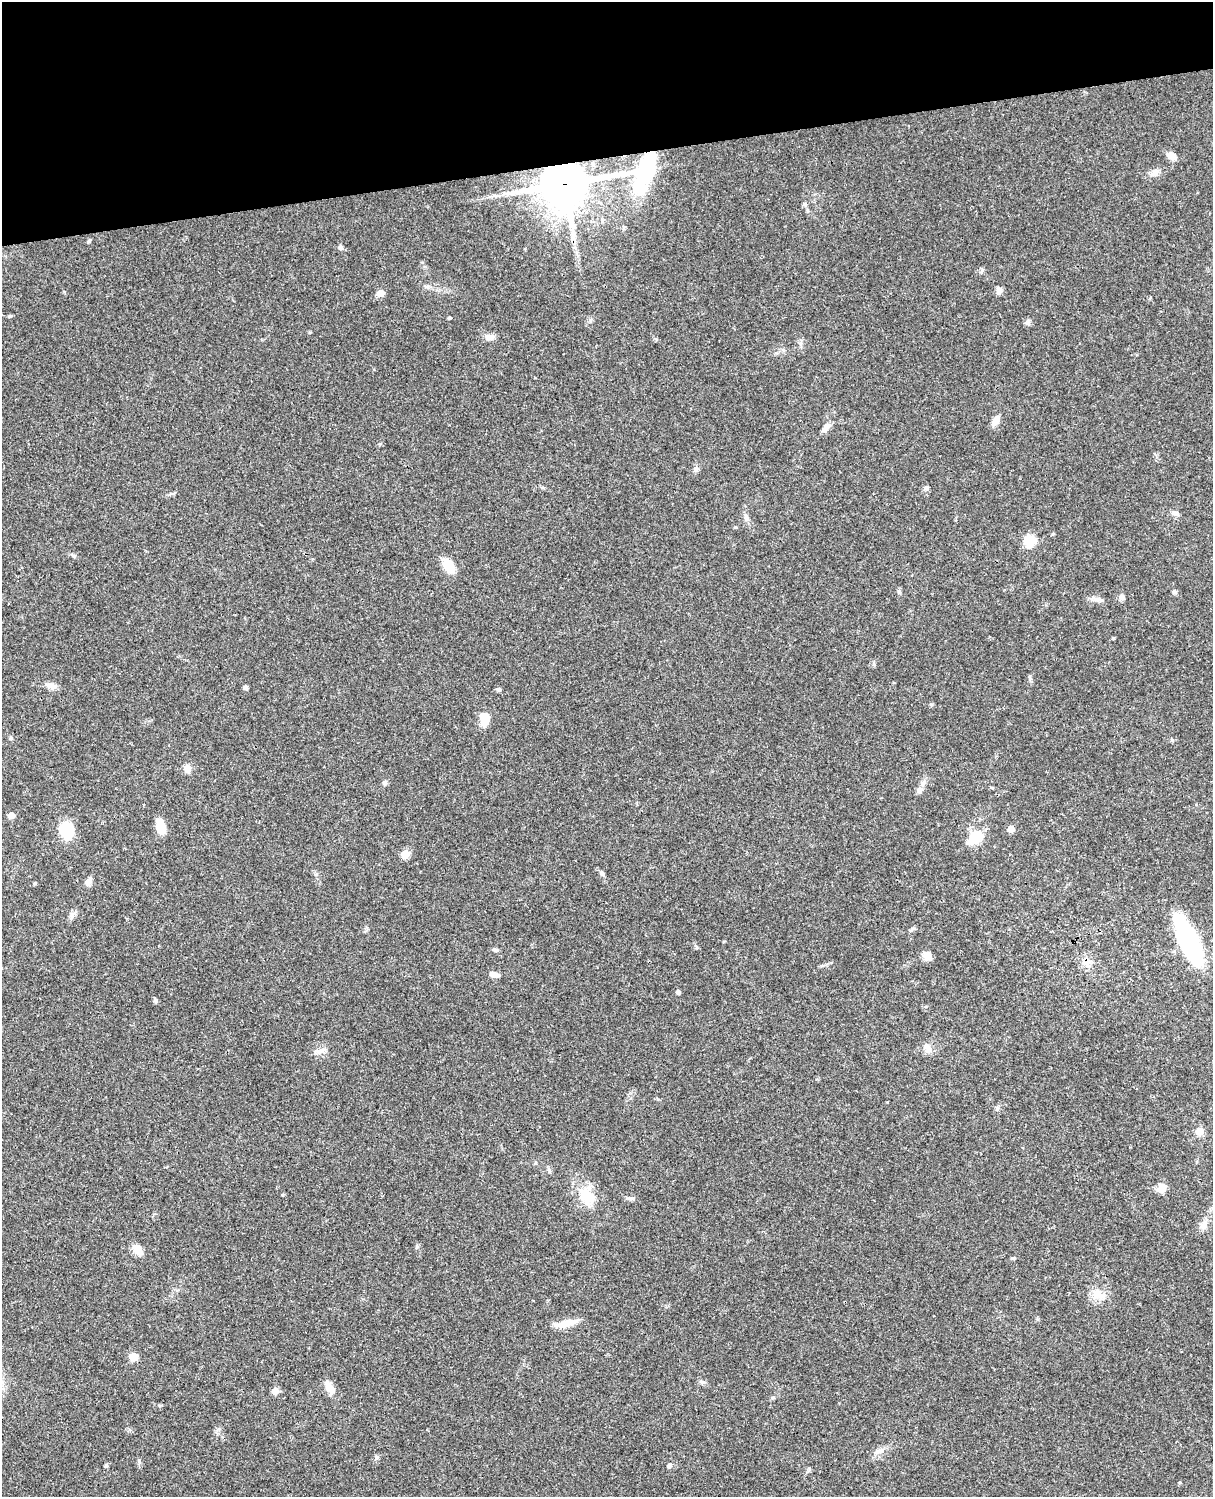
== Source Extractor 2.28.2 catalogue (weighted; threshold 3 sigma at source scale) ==
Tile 3 of 4 x 3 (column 3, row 1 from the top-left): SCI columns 2545-3755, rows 3267-4761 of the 5085 x 4926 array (HDU 1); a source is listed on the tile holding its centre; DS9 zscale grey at full resolution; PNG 1215 x 1499 px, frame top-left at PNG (2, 2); no overlay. Shown black and unused: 10% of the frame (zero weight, under 3 of 4 exposures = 6% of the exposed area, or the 3 px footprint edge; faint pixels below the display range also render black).
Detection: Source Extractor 2.28.2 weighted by HDU 2 'WHT'; one run over the whole footprint, this tile lists its part. Background 0.0752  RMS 0.0058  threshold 0.0259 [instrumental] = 3 sigma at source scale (4.5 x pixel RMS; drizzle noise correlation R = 1.50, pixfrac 1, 0.05/0.05 arcsec/px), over >= 5 px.
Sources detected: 73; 1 long thin detection or spike segment (spike, bleed or trail) — not listed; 1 inside a brighter listed object's ellipse — not listed separately; the other 71 listed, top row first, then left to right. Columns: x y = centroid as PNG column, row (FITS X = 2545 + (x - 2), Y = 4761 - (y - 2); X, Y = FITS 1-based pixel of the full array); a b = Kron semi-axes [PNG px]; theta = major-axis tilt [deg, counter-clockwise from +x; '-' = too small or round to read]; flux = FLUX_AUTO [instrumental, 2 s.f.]
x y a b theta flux
1172 156 12 9 -32 3.3
1155 173 11 8 62 3.1
565 184 33 14 10 2300
805 204 6 6 - 1.1
89 241 5 4 - 0.77
340 247 8 6 -44 1.3
427 286 8 4 0 1.2
999 291 8 7 - 2.3
381 293 5 5 - 8
10 316 5 5 - 0.8
449 318 4 3 - 0.71
1027 322 7 6 - 2.1
489 337 13 8 7 3.3
996 421 14 7 62 3.7
825 428 13 6 54 3
696 469 8 6 74 1.7
926 488 6 5 - 1.3
1175 513 11 5 -13 1.6
746 518 8 6 -89 1.8
1030 541 6 6 - 39
449 566 15 9 -52 11
1174 592 5 5 - 1.2
1122 597 7 7 - 1.7
1096 599 14 6 -7 2.6
51 686 13 7 -10 3.5
245 688 4 4 - 2
499 689 5 5 - 1
931 704 6 4 -2 0.71
484 720 11 9 -87 9.8
11 738 5 5 - 0.78
188 769 10 8 -56 3.1
385 783 7 6 - 1.3
923 783 9 7 50 2.2
11 815 5 5 - 4.6
160 827 13 8 -75 11
1011 829 5 5 - 6
67 830 15 12 -73 21
975 837 18 12 39 14
405 854 10 9 - 4.3
602 873 7 5 -34 1.1
316 874 5 5 - 0.99
88 882 9 8 - 2.5
35 883 4 4 - 0.75
72 915 12 7 61 2.3
912 929 9 4 35 1
1189 941 51 17 -66 75
495 950 8 5 -12 1.1
927 956 10 9 - 4.1
1086 963 11 6 -4 3.2
494 974 11 5 -14 3.9
678 992 4 4 - 1.7
155 1000 7 5 -64 1.1
927 1048 15 9 -74 3.8
321 1051 12 5 23 2.4
997 1108 7 5 86 1.2
1199 1131 6 6 - 8.2
1161 1188 14 9 35 4.2
587 1197 24 18 -51 14
631 1198 10 4 5 1.3
1204 1225 13 8 69 3.4
138 1250 13 8 -55 6.7
1013 1258 5 4 - 0.72
1097 1295 16 13 19 6.9
566 1323 31 7 12 7.3
133 1357 7 7 - 7
702 1382 8 5 -10 1.4
329 1388 18 8 -59 6.2
275 1391 5 5 - 6.1
879 1451 16 6 25 3.2
669 1465 6 5 - 1.5
106 1466 5 4 - 0.95
Overlapping masked pixels (flux is a lower limit): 1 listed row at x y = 565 184
Isophote crosses this tile's border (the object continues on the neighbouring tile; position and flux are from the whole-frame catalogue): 1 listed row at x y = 1189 941
Unlisted compact peaks at least as high as the median listed source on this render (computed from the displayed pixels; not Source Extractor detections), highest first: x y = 74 556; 417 1247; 376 1457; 139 1460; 1172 740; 1113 638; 696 947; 735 527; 874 664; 1180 1482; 282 1195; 310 332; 800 343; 982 270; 64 292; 590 320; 656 339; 809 1469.